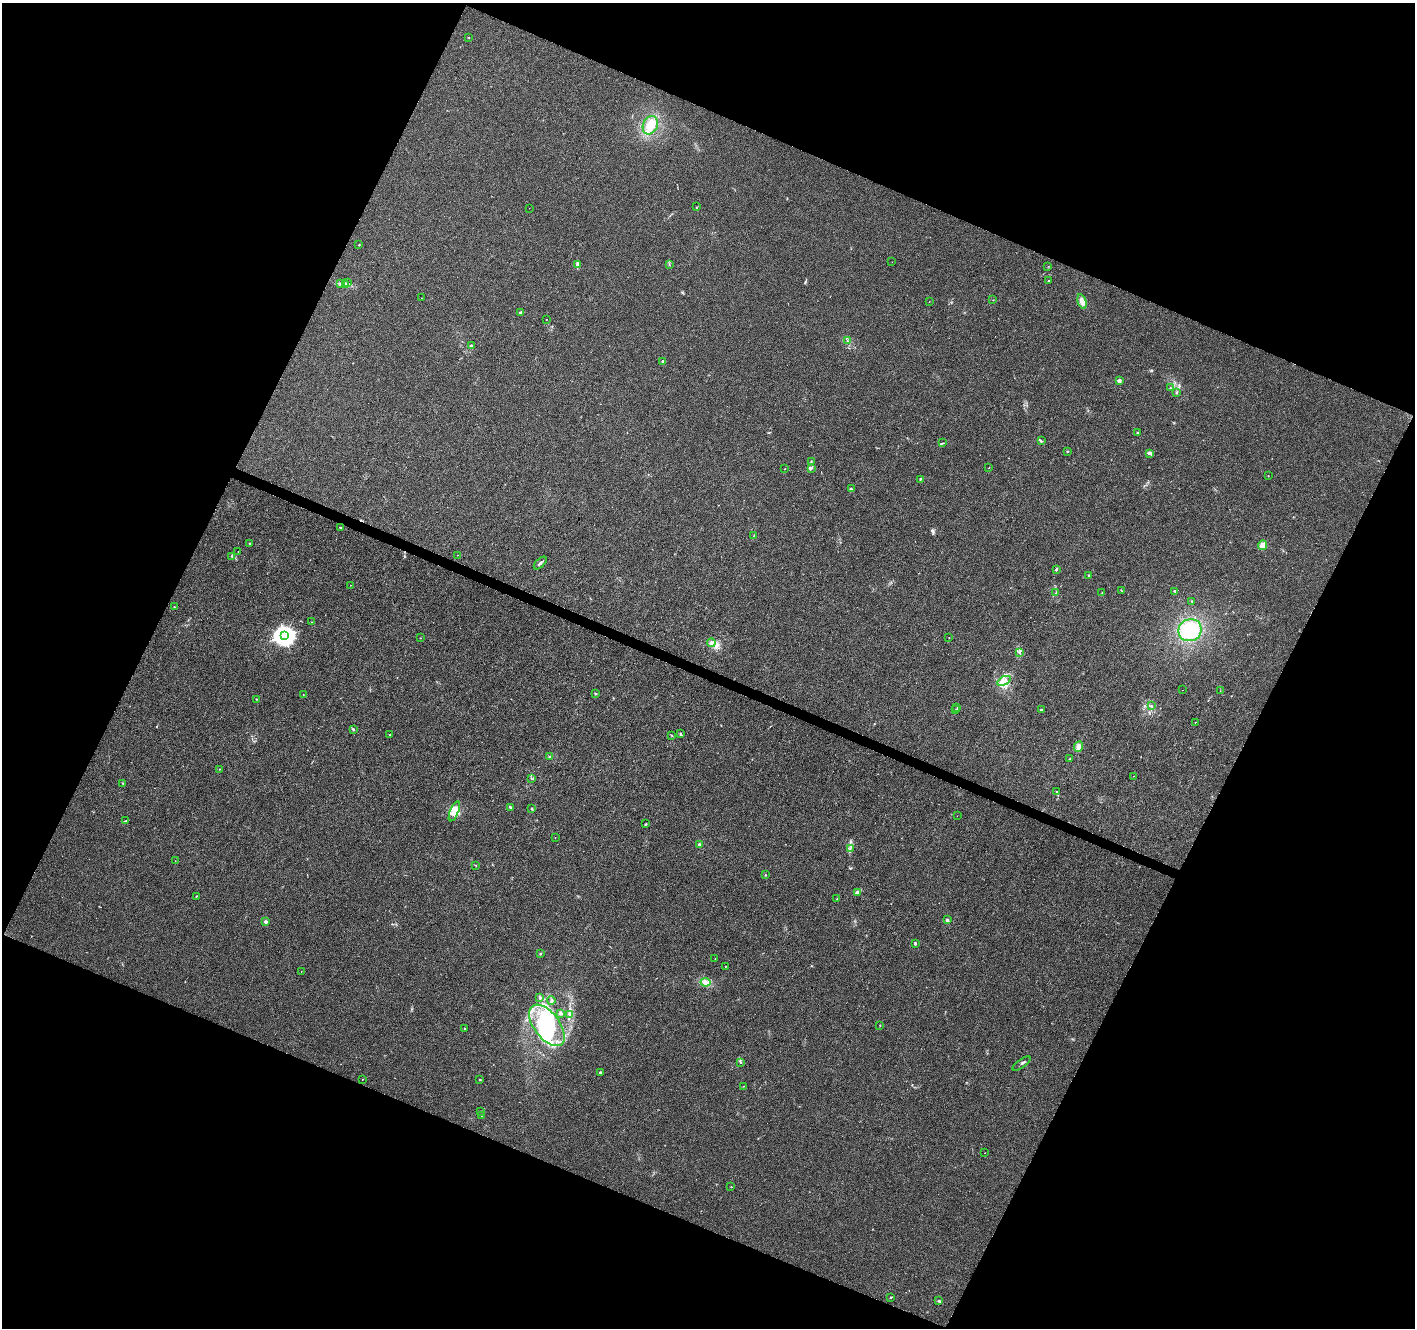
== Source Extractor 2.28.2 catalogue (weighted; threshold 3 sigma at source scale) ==
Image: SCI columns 9-5659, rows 272-5572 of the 5661 x 5777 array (HDU 1 of 3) = the unmasked area's bounding box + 8 px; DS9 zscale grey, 4 x 4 block average (1 PNG px = mean of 4 x 4 image px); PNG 1417 x 1330 px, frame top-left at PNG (2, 3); each listed source drawn as its Kron ellipse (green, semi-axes under 4 px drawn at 4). Shown black and unused: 44% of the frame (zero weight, under 3 of 4 exposures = <1% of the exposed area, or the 3 px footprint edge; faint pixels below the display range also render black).
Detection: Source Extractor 2.28.2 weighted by HDU 2 'WHT'. Background 0.0134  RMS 0.0039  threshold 0.0176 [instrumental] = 3 sigma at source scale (4.5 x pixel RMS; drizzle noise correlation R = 1.50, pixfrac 1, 0.0396/0.0396 arcsec/px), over >= 5 px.
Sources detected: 144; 4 inside a brighter object's white glare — neither listed nor drawn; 3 coinciding with a brighter row at this scale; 11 inside a brighter listed object's ellipse — not listed separately; the other 126 listed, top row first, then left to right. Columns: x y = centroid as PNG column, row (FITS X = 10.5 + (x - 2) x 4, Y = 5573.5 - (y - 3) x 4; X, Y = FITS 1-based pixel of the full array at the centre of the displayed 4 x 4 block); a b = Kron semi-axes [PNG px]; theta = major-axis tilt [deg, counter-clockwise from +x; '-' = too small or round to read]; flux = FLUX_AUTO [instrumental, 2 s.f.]
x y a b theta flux
469 38 2 2 - 0.89
650 125 9 7 64 28
697 207 2 2 - 1.1
529 208 2 2 - 0.64
359 245 2 2 - 2.3
892 262 2 2 - 0.42
577 264 3 2 - 3
669 265 2 2 - 1
1048 266 2 2 - 0.48
1048 281 2 2 - 2.6
348 282 2 2 - 0.53
341 284 3 2 - 1.8
345 284 3 2 - 2.9
421 298 2 2 - 0.47
993 300 2 2 - 0.65
929 302 2 2 - 0.47
1082 302 7 4 -75 12
520 313 2 2 - 13
546 319 2 2 - 0.68
847 341 2 2 - 1.3
471 346 3 2 - 3.1
663 361 2 2 - 7.4
1119 381 2 2 - 30
1170 388 2 2 - 1.4
1177 392 2 2 - 1.8
1138 433 2 2 - 9.8
1041 441 3 2 - 1.8
942 443 2 2 - 0.91
1067 451 2 2 - 0.73
1149 453 4 2 - 4.2
811 462 3 2 - 0.91
811 468 3 2 - 1.5
989 468 2 2 - 0.7
785 469 2 2 - 0.79
1268 476 2 2 - 0.89
920 480 2 2 - 1.4
851 489 3 2 - 1.6
340 528 2 2 - 5.4
754 535 2 2 - 0.77
249 543 2 2 - 6.7
1263 545 5 4 - 11
238 551 2 2 - 0.71
457 555 2 2 - 0.65
232 556 3 2 - 2
540 563 8 2 44 4.5
1056 569 2 2 - 3
1089 576 3 2 - 2.7
350 585 2 2 - 0.59
1122 591 2 2 - 0.6
1175 591 3 2 - 3.3
1056 593 3 2 - 2.1
1102 593 2 2 - 0.92
1192 601 2 2 - 0.97
174 607 2 2 - 0.75
311 622 2 2 - 0.82
1190 630 12 11 - 70
285 636 3 3 - 1200
949 637 2 2 - 0.56
420 638 2 2 - 0.61
711 643 4 3 - 4.6
1020 653 2 2 - 1.4
1004 681 7 4 29 11
1183 690 2 2 - 0.36
1220 691 2 2 - 0.59
595 694 2 2 - 0.97
303 695 2 2 - 0.5
256 699 2 2 - 1
1151 706 2 2 - 1.4
957 708 2 2 - 0.75
956 710 2 2 - 0.77
1041 710 2 2 - 2.2
1195 722 2 2 - 1.5
353 729 3 2 - 2.2
680 734 3 2 - 3.3
390 735 2 2 - 1.3
672 735 3 2 - 1.5
1079 746 5 4 - 9.9
550 756 2 2 - 4
1069 759 2 2 - 3
219 769 2 2 - 1.5
1134 776 2 2 - 0.48
531 778 3 2 - 0.82
123 784 2 2 - 0.55
1056 792 2 2 - 0.95
510 807 3 2 - 3.8
531 809 2 2 - 1.2
454 811 10 4 68 20
957 816 2 2 - 0.35
126 820 2 2 - 1.1
646 824 3 2 - 2.1
555 838 2 2 - 0.63
700 845 2 2 - 19
850 849 2 2 - 0.88
175 861 2 2 - 0.4
476 865 2 2 - 0.96
765 875 2 2 - 1
857 892 4 3 - 5.3
196 896 2 2 - 1.5
837 898 2 2 - 0.69
947 920 2 2 - 15
266 922 2 2 - 16
915 943 2 2 - 11
540 954 2 2 - 2.2
715 959 2 2 - 0.67
725 966 2 2 - 1.4
301 971 2 2 - 0.35
705 982 5 3 - 6.7
540 998 3 2 - 3.7
551 1000 4 2 - 3.4
560 1013 4 2 - 3.9
569 1014 3 2 - 2.8
547 1025 24 12 -53 120
880 1025 2 2 - 1.1
465 1029 2 2 - 1.4
741 1062 3 2 - 2
1022 1064 11 2 34 5
600 1072 2 2 - 3.9
362 1079 2 2 - 1.2
480 1079 2 2 - 1.3
744 1086 2 2 - 0.58
481 1111 2 2 - 1.2
481 1115 2 2 - 1.3
985 1153 2 2 - 0.52
731 1187 2 2 - 1.2
891 1297 3 2 - 2
939 1301 2 2 - 1.6
Diffuse or blended objects may show on this block-average render without a row.